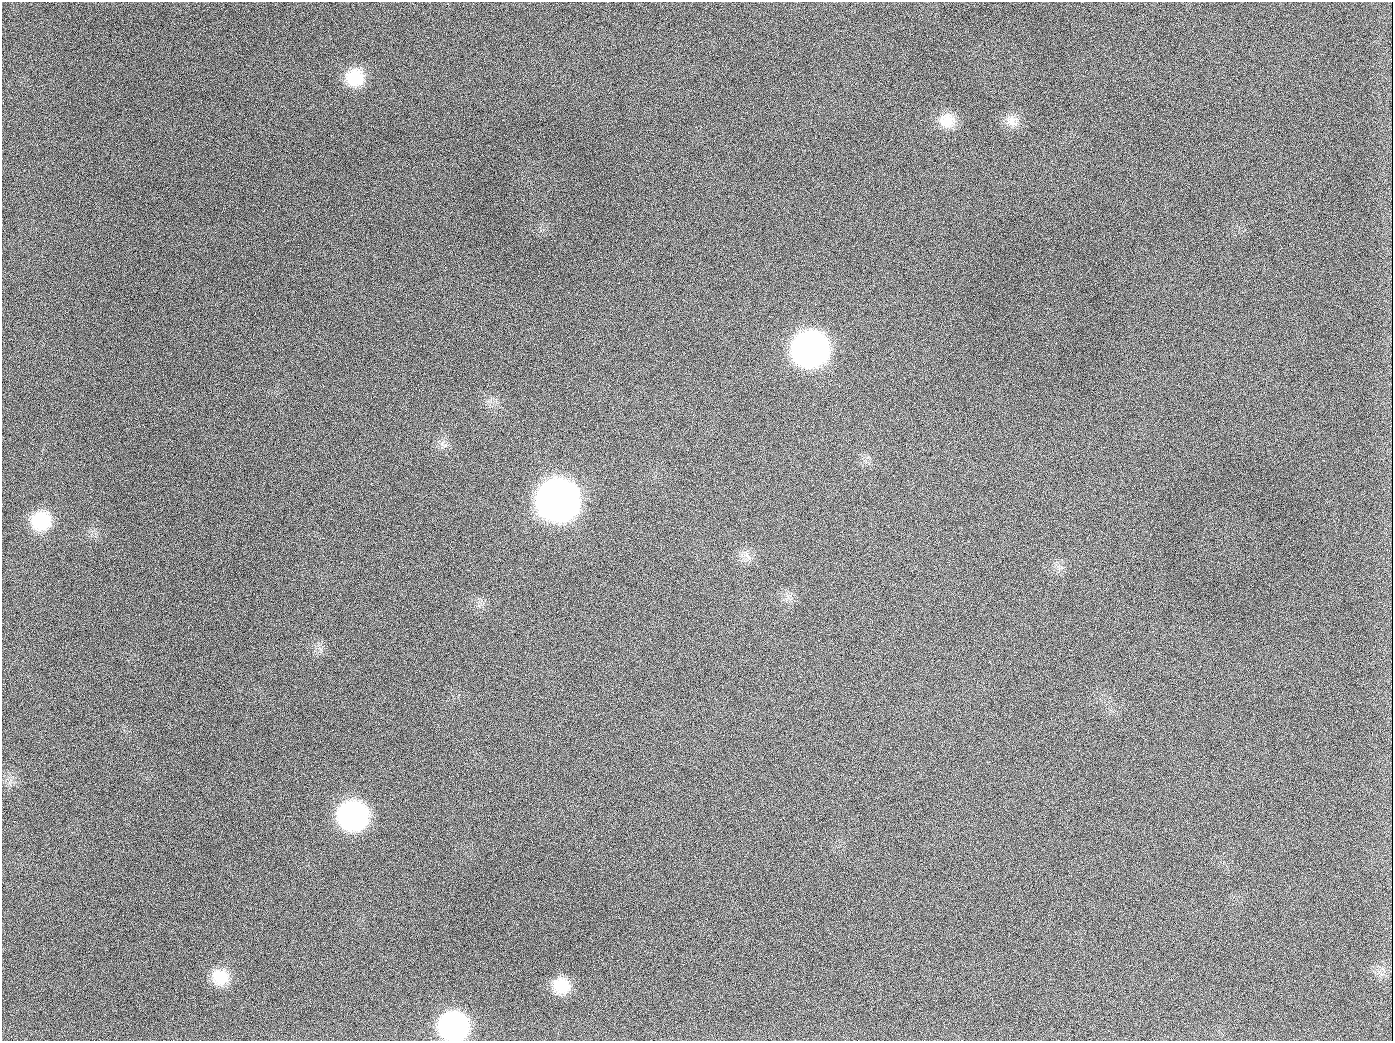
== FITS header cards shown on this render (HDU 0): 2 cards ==
NAXIS1  =                 1391
NAXIS2  =                 1039

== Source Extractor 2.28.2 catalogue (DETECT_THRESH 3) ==
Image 1391 x 1039 px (HDU 0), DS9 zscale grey, 1 PNG px = 1 image px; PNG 1395 x 1043 px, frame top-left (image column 1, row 1039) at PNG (2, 2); no overlay
Background 1410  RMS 67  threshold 200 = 3 sigma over >= 5 px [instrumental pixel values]
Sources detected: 14; all 14 listed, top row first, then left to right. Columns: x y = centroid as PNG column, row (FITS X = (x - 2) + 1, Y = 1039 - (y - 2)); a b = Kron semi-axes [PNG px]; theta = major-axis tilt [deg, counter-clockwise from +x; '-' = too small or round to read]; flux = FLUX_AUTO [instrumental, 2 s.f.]
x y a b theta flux
355 77 21 21 - 1.5e+05
1012 120 16 10 54 4.5e+04
947 121 21 18 3 8.3e+04
189 126 2 2 - 7.0e+03
810 349 23 22 - 2.5e+06
654 407 2 2 - 3.9e+03
558 500 24 23 - 5.6e+06
41 521 20 19 - 1.9e+05
747 556 16 6 -55 2.5e+04
353 816 22 21 - 1.1e+06
220 977 20 19 - 1.2e+05
561 986 19 17 -39 1.1e+05
454 1026 21 20 - 9.8e+05
944 1026 3 2 - 6.2e+03
At the frame edge (FLAGS 8, measured only in part): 1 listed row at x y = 454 1026